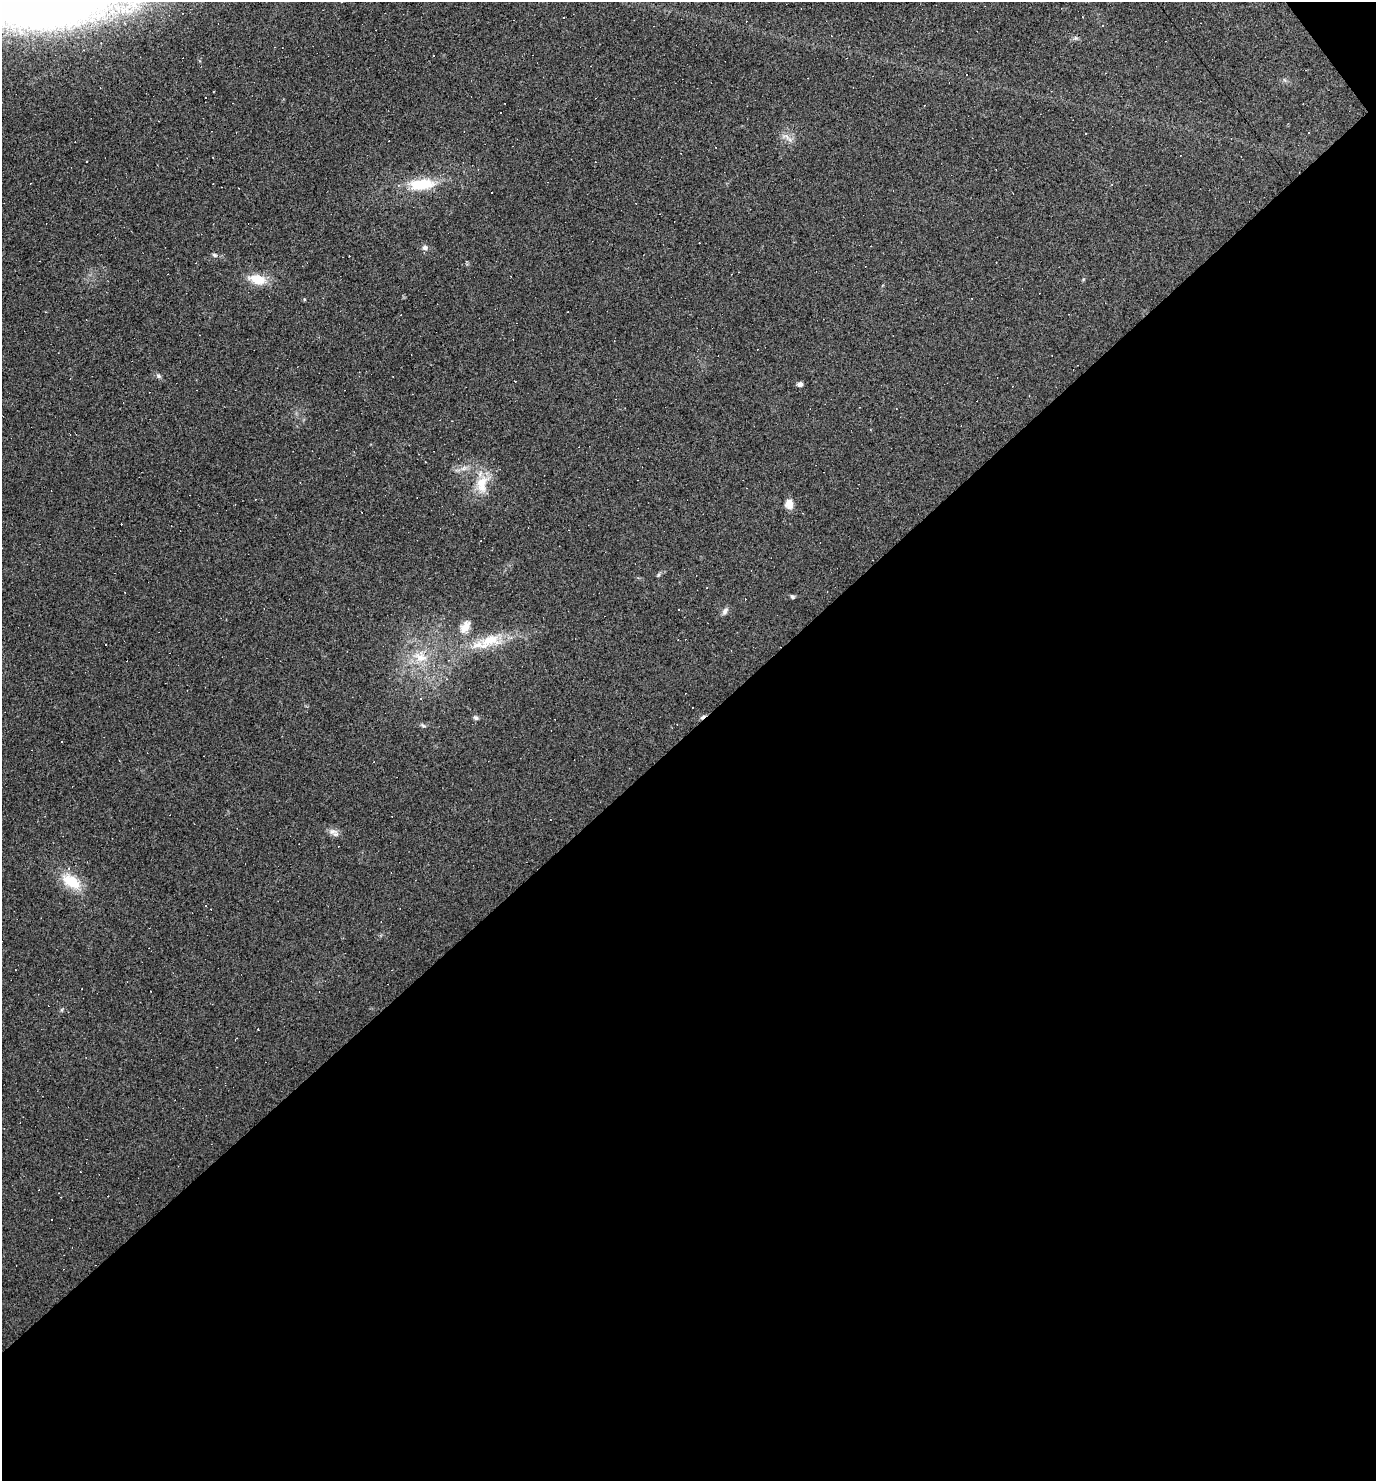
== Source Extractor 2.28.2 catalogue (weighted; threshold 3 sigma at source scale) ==
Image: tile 4 of 2 x 2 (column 2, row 2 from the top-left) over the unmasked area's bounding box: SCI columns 1463-2836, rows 20-1498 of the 2982 x 2978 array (HDU 1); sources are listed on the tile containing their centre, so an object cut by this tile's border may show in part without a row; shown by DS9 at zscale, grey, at full resolution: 1 PNG px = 1 image px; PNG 1378 x 1483 px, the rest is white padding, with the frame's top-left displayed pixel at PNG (2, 2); no overlay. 51% of this frame is shown black and not used: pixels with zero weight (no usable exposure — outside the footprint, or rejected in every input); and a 3 px margin inside the footprint's outer edge (the drizzle kernel's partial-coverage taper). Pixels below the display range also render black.
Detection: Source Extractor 2.28.2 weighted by HDU 2 'WHT'; one run over the whole footprint, this tile lists its part. Background 0.113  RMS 0.016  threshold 0.0738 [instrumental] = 3 sigma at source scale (4.5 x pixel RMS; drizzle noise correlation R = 1.50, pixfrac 1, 0.05/0.05 arcsec/px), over >= 5 px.
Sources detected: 66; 33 cosmic-ray / hot-pixel residue — not listed; the other 33 listed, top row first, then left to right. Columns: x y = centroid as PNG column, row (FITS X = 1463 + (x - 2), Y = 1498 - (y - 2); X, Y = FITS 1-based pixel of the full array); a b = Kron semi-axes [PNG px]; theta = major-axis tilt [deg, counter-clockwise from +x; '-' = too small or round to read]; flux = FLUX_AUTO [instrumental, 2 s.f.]
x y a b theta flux
564 18 2 2 - 1.6
125 23 4 3 - 2.4
1075 38 7 4 -90 2.4
205 97 3 3 - 26
1309 133 3 2 - 2
1086 134 3 3 - 8.5
786 136 12 6 -31 8.4
421 184 33 14 5 56
425 248 9 7 14 5.6
214 255 7 4 -27 3.1
257 279 20 11 -14 34
304 299 4 3 - 1.6
159 376 7 5 -37 3.4
800 384 6 5 - 5.8
896 409 2 2 - 0.85
464 468 10 5 36 5.9
482 482 22 13 38 32
789 504 12 10 -84 12
658 575 6 4 71 2.5
792 596 6 5 - 2.9
725 611 11 6 50 5.5
465 627 19 11 56 17
490 640 32 16 23 51
678 640 3 2 - 0.94
106 645 3 3 - 2.3
420 657 21 14 -22 34
420 699 3 3 - 3
476 718 7 5 -42 3.5
423 725 7 5 -31 2.6
62 741 3 3 - 5.5
332 831 12 8 -6 8.4
71 881 28 16 -36 45
258 1029 3 2 - 2